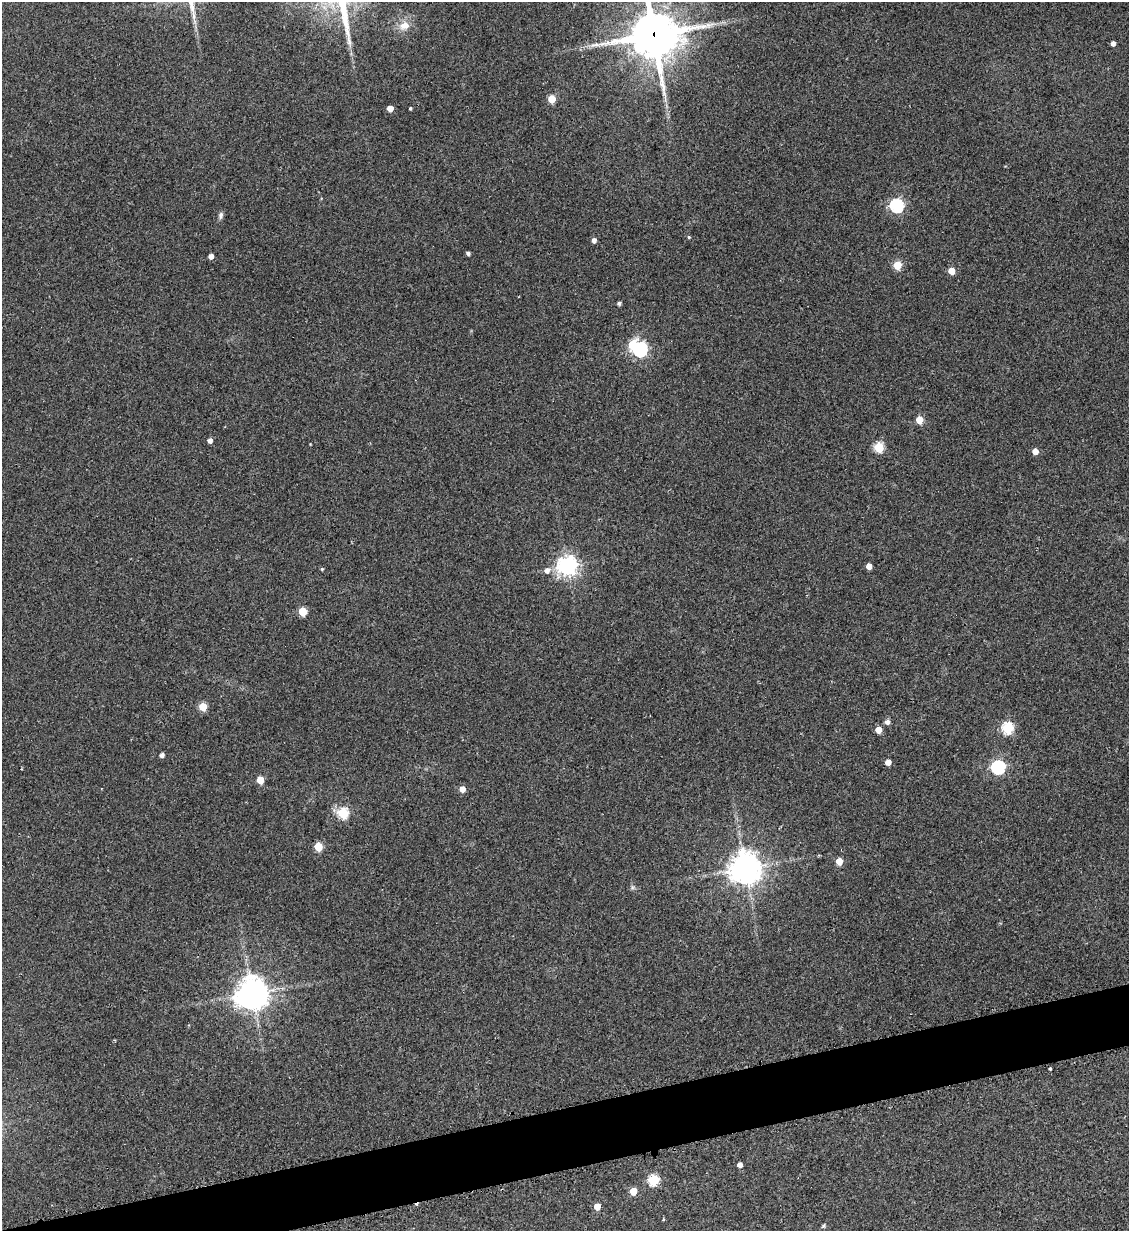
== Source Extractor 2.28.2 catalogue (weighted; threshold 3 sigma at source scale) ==
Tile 7 of 4 x 4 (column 3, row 2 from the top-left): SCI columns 2403-3529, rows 2471-3699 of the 4909 x 4937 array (HDU 1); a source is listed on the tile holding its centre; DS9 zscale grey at full resolution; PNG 1131 x 1233 px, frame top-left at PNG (2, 2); no overlay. Shown black and unused: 4% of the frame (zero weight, under 2 of 3 exposures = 1% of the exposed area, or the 3 px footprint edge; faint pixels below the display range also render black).
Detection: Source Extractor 2.28.2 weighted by HDU 2 'WHT'; one run over the whole footprint, this tile lists its part. Background 0.0794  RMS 0.0076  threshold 0.0344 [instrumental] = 3 sigma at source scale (4.5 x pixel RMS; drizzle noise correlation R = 1.50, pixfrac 1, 0.05/0.05 arcsec/px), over >= 5 px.
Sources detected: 48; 1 inside a brighter object's white glare — not listed; the other 47 listed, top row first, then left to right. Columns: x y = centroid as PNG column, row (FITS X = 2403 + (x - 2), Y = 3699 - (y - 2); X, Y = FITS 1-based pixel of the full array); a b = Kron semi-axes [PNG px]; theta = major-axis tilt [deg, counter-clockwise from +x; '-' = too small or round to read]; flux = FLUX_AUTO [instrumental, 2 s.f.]
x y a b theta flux
404 26 15 11 19 7.9
654 35 17 16 - 3000
1113 43 4 4 - 3.7
552 99 5 5 - 22
410 108 3 3 - 0.84
390 109 5 4 - 8.3
897 205 6 6 - 130
221 215 9 6 89 2.2
689 237 4 4 - 0.8
594 240 4 4 - 3.3
468 253 4 3 - 2.1
211 256 4 4 - 4.7
897 265 5 5 - 29
951 271 5 5 - 13
619 303 4 4 - 1.5
640 349 6 6 - 170
919 420 5 5 - 20
210 440 4 4 - 3.8
879 447 5 5 - 49
1035 451 4 4 - 7.6
567 566 7 7 - 450
869 566 5 4 - 6.6
322 569 4 4 - 0.9
547 570 6 6 - 4.4
303 611 5 5 - 27
203 707 5 5 - 24
887 722 5 5 - 3.5
1008 728 6 5 - 76
878 730 5 5 - 11
162 755 4 4 - 3.1
888 762 4 4 - 5.9
998 767 6 6 - 140
260 780 5 5 - 18
462 789 5 4 - 7.7
343 813 5 5 - 64
318 847 5 5 - 27
839 861 5 5 - 14
745 868 9 9 - 1300
632 887 7 4 -72 1.4
252 993 10 9 - 1200
1050 1069 3 2 - 0.83
740 1165 4 4 - 4.3
653 1180 6 5 - 58
633 1191 5 5 - 15
597 1206 5 4 - 11
663 1220 4 3 - 0.8
823 1226 7 4 61 1.1
Overlapping masked pixels (flux is a lower limit): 1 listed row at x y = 654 35
Isophote crosses this tile's border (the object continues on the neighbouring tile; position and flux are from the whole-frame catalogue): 1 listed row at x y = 654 35